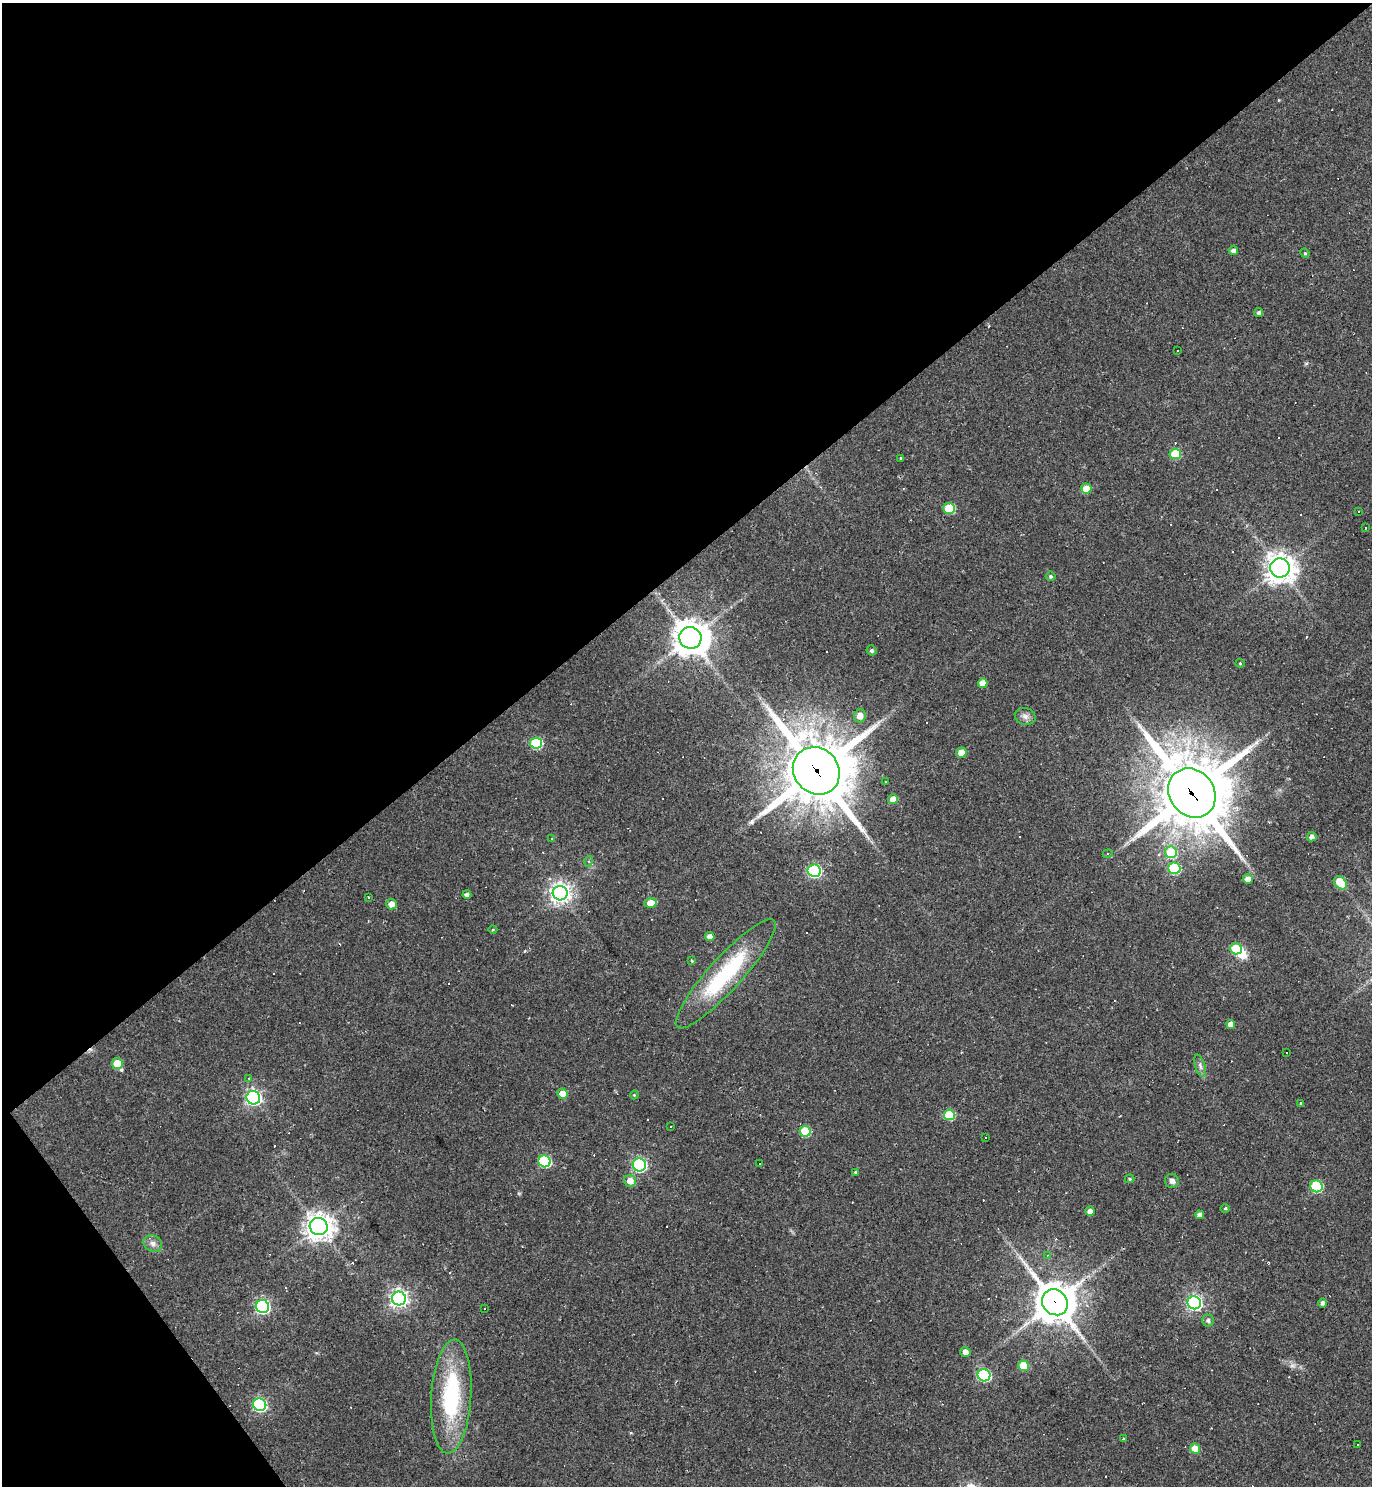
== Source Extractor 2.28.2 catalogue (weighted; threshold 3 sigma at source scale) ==
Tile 5 of 4 x 4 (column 1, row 2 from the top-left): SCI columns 154-1523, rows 2967-4450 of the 5928 x 5933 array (HDU 1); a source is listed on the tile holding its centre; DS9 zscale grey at full resolution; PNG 1374 x 1488 px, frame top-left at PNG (2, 3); each listed source drawn as its Kron ellipse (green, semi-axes under 4 px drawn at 4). Shown black and unused: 40% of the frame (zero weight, under 2 of 3 exposures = <1% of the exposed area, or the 3 px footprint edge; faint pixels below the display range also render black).
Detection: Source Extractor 2.28.2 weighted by HDU 2 'WHT'; one run over the whole footprint, this tile lists its part. Background 0.103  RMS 0.0068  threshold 0.0304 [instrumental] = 3 sigma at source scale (4.5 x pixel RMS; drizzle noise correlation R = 1.50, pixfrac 1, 0.05/0.05 arcsec/px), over >= 5 px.
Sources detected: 109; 1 inside a brighter object's white glare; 23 cosmic-ray / hot-pixel residue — neither listed nor drawn; the other 85 listed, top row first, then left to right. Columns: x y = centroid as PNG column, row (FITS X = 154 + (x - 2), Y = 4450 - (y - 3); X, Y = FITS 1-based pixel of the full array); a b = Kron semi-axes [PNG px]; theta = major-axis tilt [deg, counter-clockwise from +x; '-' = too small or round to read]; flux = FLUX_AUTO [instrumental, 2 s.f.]
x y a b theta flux
1233 251 4 4 - 2.4
1305 253 5 4 - 0.83
1259 313 4 4 - 1.7
1177 350 2 2 - 0.53
1175 454 5 5 - 26
901 458 3 2 - 0.64
1086 489 5 5 - 12
949 508 6 5 - 30
1359 511 3 2 - 0.49
1366 528 3 3 - 3
1280 568 10 9 - 760
1051 576 5 5 - 1.3
690 638 11 10 - 1200
872 650 5 4 - 1.5
1240 663 4 4 - 0.81
983 683 5 4 - 6.5
860 716 6 6 - 6
1025 716 10 8 -16 3.5
536 743 6 5 - 47
961 752 5 5 - 10
816 771 25 22 -47 4600
885 782 3 2 - 0.83
1192 793 26 22 -53 5400
893 799 5 5 - 5.5
1312 837 5 4 - 2.4
552 838 3 3 - 2.1
1171 852 6 6 - 29
1108 854 5 4 - 1.1
589 861 5 3 - 0.88
1174 868 6 5 - 49
814 871 6 6 - 91
1248 879 5 5 - 5.1
1340 883 7 5 -48 20
560 893 7 7 - 420
467 894 4 4 - 2.7
368 897 2 2 - 0.89
651 903 6 5 - 8.3
391 904 5 5 - 5.4
493 930 4 3 - 0.58
710 937 4 4 - 4.5
1236 949 6 5 - 34
692 961 4 3 - 0.93
726 974 72 16 48 66
1231 1024 4 4 - 4.2
1286 1053 3 3 - 1.1
117 1063 5 5 - 16
1200 1066 11 5 -73 2.4
249 1078 3 3 - 0.59
563 1094 5 5 - 8.7
634 1095 4 3 - 0.59
253 1098 7 6 - 200
1301 1103 3 3 - 1.5
949 1115 5 5 - 27
671 1127 2 2 - 0.54
805 1131 5 5 - 32
986 1138 3 3 - 6.2
544 1161 6 6 - 65
760 1163 3 3 - 1.8
639 1165 7 6 - 130
855 1172 3 3 - 0.76
1130 1179 5 4 - 0.94
630 1181 6 6 - 6.6
1172 1181 7 7 - 2.8
1316 1186 6 6 - 55
1225 1208 5 3 - 0.91
1090 1211 4 4 - 4
1200 1215 4 4 - 3.4
319 1226 9 8 - 710
153 1243 9 8 - 3.3
1048 1255 4 3 - 0.49
399 1299 7 7 - 290
1055 1302 13 12 - 1800
1194 1303 7 6 - 180
1322 1303 5 4 - 2.3
262 1306 7 6 - 160
485 1309 3 2 - 1.1
1208 1320 6 6 - 1.7
965 1352 5 5 - 4.2
1023 1366 5 5 - 18
984 1375 6 6 - 81
451 1396 57 20 86 71
260 1405 7 6 - 120
1124 1439 4 4 - 0.76
1358 1445 3 2 - 0.72
1195 1449 5 5 - 13
Overlapping masked pixels (flux is a lower limit): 3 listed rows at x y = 816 771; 1192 793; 1055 1302